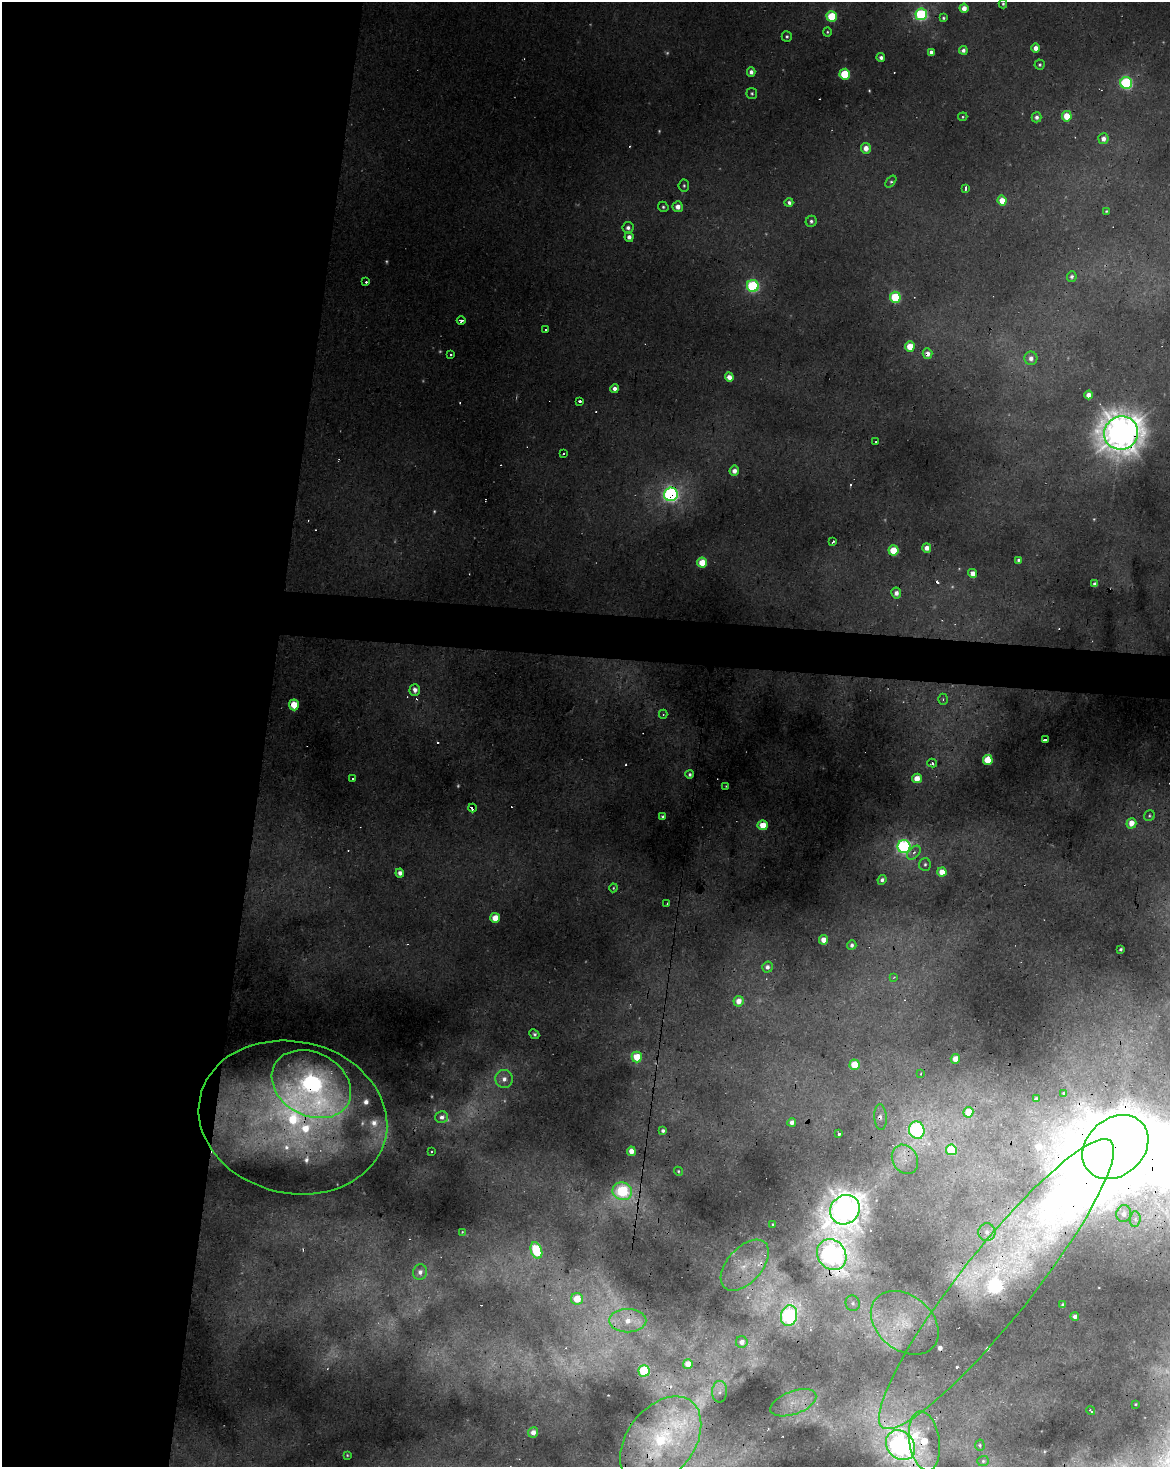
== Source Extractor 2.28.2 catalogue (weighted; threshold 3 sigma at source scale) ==
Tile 5 of 4 x 3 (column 1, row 2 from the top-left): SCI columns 4-1171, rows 1746-3210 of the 4677 x 4900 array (HDU 1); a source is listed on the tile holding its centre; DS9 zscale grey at full resolution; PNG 1172 x 1469 px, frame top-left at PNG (2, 2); each listed source drawn as its Kron ellipse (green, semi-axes under 4 px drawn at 4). Shown black and unused: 25% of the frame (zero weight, under 2 of 3 exposures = <1% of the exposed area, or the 3 px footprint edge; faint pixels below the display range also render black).
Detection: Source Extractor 2.28.2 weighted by HDU 2 'WHT'; one run over the whole footprint, this tile lists its part. Background 0.0229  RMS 0.0065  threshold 0.0291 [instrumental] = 3 sigma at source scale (4.5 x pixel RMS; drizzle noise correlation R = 1.50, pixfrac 1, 0.0396/0.0396 arcsec/px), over >= 5 px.
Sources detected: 208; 33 too faint to see at this stretch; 20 cosmic-ray / hot-pixel residue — neither listed nor drawn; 9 inside a brighter listed object's ellipse — not listed separately; the other 146 listed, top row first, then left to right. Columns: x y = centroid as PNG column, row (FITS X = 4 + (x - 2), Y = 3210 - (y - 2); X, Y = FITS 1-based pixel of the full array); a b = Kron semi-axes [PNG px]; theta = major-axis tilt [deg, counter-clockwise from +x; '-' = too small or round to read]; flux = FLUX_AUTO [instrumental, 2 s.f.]
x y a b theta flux
1003 4 4 3 - 1.3
964 8 4 4 - 7.8
921 14 6 6 - 120
832 16 5 5 - 41
943 18 3 3 - 1.2
827 32 4 4 - 1.1
787 36 5 5 - 1.6
1035 48 5 4 - 6.1
963 50 4 4 - 2.6
931 52 4 4 - 3.2
881 58 4 4 - 3.2
1040 64 5 5 - 1.6
751 72 5 4 - 3.9
845 74 5 5 - 35
1126 83 6 5 - 120
752 93 5 5 - 1.4
1067 116 5 5 - 18
963 117 5 4 - 0.92
1037 117 5 5 - 3.3
1103 139 5 5 - 5.3
866 148 5 5 - 7.2
891 181 7 4 52 1.4
684 186 6 5 - 1.5
965 188 4 3 - 4.8
1002 200 5 4 - 12
789 202 4 4 - 3.2
663 207 5 5 - 1.4
678 207 5 5 - 6.8
1106 211 4 3 - 0.94
811 221 6 5 - 2.1
628 228 6 5 - 3.4
629 237 5 4 - 4.5
1072 277 5 5 - 2.1
366 282 3 3 - 1.9
753 286 6 6 - 100
895 297 5 5 - 55
461 320 4 3 - 3.7
546 329 3 3 - 0.99
910 346 5 5 - 17
927 354 5 5 - 6.1
450 355 3 3 - 1.3
1031 358 6 6 - 5.1
729 377 4 4 - 7
615 389 4 4 - 4.6
1089 395 4 4 - 8
580 401 3 3 - 2.4
1121 433 17 16 - 1500
876 442 2 2 - 0.58
563 454 3 2 - 0.69
734 471 5 5 - 5.5
671 494 7 6 - 260
833 542 4 3 - 2.1
927 548 4 4 - 6.9
893 550 5 5 - 25
1018 560 4 3 - 1.7
702 562 5 5 - 20
972 573 4 4 - 9.1
1095 584 4 4 - 4.9
896 593 5 5 - 5.1
415 690 6 5 - 5.7
943 699 5 4 - 1.4
294 705 5 5 - 18
663 714 4 4 - 1.1
1045 740 3 3 - 8.4
988 760 5 5 - 27
932 763 5 3 - 2.6
690 774 4 4 - 2
352 778 3 3 - 1
917 778 5 5 - 9.7
726 786 2 2 - 0.54
472 808 4 3 - 11
1149 816 6 5 - 1.2
662 817 4 3 - 1.8
1131 823 5 5 - 12
763 825 5 5 - 17
904 846 6 6 - 190
914 853 8 5 45 2.5
925 864 6 5 - 1.7
942 872 4 4 - 12
400 873 4 4 - 4.5
882 880 5 4 - 3
613 888 4 4 - 0.83
667 904 3 2 - 1.2
495 918 5 5 - 15
823 940 5 4 - 9.3
852 945 5 4 - 2.4
1120 949 3 3 - 1.7
767 967 5 5 - 3.5
894 977 4 3 - 0.62
738 1001 5 5 - 7.9
534 1034 5 4 - 1.7
637 1057 5 5 - 21
955 1059 5 4 - 11
855 1065 5 5 - 24
920 1074 4 2 - 0.67
504 1079 9 8 - 6.6
311 1084 42 31 -28 520
1064 1093 3 3 - 1.4
1036 1099 4 4 - 2.4
968 1112 5 5 - 16
293 1117 95 76 -13 320
442 1117 6 6 - 4.4
880 1117 13 6 -86 4
792 1122 4 4 - 4.1
917 1130 9 7 -75 180
663 1131 4 3 - 1.9
839 1134 3 3 - 2.5
1115 1147 36 28 41 12000
951 1150 5 5 - 44
631 1151 5 4 - 7.6
432 1152 3 3 - 0.99
905 1159 15 12 -60 9.3
678 1171 4 4 - 1
622 1191 10 9 - 70
845 1210 15 14 - 1100
1124 1214 8 7 - 4.7
1135 1219 8 5 86 3
773 1225 3 2 - 0.7
462 1232 3 2 - 0.63
987 1232 9 8 - 4.8
536 1250 8 5 -70 53
832 1255 16 14 -54 470
745 1265 30 17 48 24
420 1272 8 7 - 4.8
996 1284 183 35 51 470
577 1299 6 6 - 18
853 1303 8 7 - 2.6
1063 1305 4 4 - 2.7
789 1316 10 8 76 210
1075 1316 4 4 - 4
628 1321 18 12 0 15
905 1323 38 27 -39 36
742 1342 6 6 - 5
688 1364 5 5 - 8.6
644 1371 5 5 - 57
720 1392 11 7 86 3.4
793 1403 24 11 20 13
1135 1404 3 2 - 0.52
1091 1411 4 3 - 2.7
533 1432 5 5 - 6.1
661 1441 50 33 52 100
924 1441 30 15 -81 28
901 1445 16 13 -49 600
980 1445 5 4 - 1.2
347 1455 3 3 - 0.64
983 1461 6 5 - 1.3
Overlapping masked pixels (flux is a lower limit): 18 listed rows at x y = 927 354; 1121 433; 671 494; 294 705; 472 808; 311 1084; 293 1117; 880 1117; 1115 1147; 622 1191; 832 1255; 996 1284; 628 1321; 905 1323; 793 1403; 661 1441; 924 1441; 901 1445
Isophote crosses this tile's border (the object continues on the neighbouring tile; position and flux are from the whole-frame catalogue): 1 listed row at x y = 901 1445